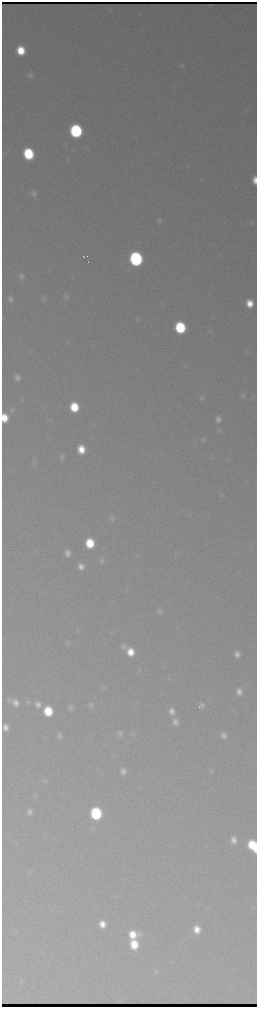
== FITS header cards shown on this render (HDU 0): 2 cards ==
NAXIS1  =                  510 / length of data axis 1
NAXIS2  =                 2010 / length of data axis 2

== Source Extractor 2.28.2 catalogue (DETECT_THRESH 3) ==
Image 510 x 2010 px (HDU 0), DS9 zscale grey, zoomed out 1/2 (1 PNG px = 2 x 2 image px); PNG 259 x 1009 px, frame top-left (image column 2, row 2010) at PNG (2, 2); no overlay
Background 3180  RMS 37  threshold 112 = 3 sigma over >= 5 px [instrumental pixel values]
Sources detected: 90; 4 cannot appear on this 1/2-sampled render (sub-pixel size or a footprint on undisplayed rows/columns) and are not listed; the other 86 listed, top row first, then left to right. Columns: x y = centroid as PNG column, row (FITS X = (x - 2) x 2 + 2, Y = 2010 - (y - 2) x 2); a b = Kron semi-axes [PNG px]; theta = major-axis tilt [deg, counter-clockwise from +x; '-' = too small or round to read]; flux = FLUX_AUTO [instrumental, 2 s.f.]
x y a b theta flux
210 5 2 1 - 2.8e+03
109 10 4 2 - 7.1e+03
21 50 8 7 - 3.0e+05
182 65 7 5 38 1.8e+04
30 75 7 6 - 3.1e+04
76 131 8 8 - 1.7e+06
28 154 9 7 -76 7.4e+05
67 160 3 3 - 8.4e+03
255 180 8 4 -88 9.7e+04
34 194 9 7 -71 4.1e+04
159 221 8 7 - 2.6e+04
251 222 7 6 - 1.9e+04
87 256 4 2 - 1.9e+04
84 257 3 1 - 3.2e+03
136 259 9 8 - 2.2e+06
89 262 2 1 - 6.1e+04
21 276 8 7 - 3.5e+04
66 297 7 6 - 2.6e+04
44 298 7 6 - 1.9e+04
10 299 7 6 - 3.5e+04
250 303 7 6 - 1.7e+05
138 320 7 5 77 1.7e+04
180 327 8 7 - 8.8e+05
211 331 4 2 - 7.1e+03
69 342 6 5 - 1.4e+04
247 352 6 6 - 1.6e+04
186 365 6 3 36 1.0e+04
17 378 7 6 - 4.5e+04
243 396 8 6 -73 2.0e+04
202 398 8 6 61 2.5e+04
74 407 8 7 - 3.6e+05
12 410 8 7 - 3.0e+04
5 418 8 5 -88 1.6e+05
218 419 8 7 - 5.4e+04
219 430 7 6 - 2.0e+04
203 439 6 6 - 2.3e+04
81 449 8 7 - 2.0e+05
62 456 7 6 - 2.7e+04
228 458 4 2 - 5.2e+03
34 461 7 5 79 2.3e+04
222 495 6 5 - 1.5e+04
112 518 8 6 88 2.6e+04
90 543 8 7 - 3.7e+05
67 553 7 6 - 5.9e+04
178 553 6 4 -27 1.2e+04
101 560 7 6 - 2.8e+04
81 566 6 6 - 6.8e+04
160 611 8 6 -80 3.1e+04
78 631 5 4 - 1.3e+04
68 642 8 5 -87 1.6e+04
124 647 8 6 -53 3.5e+04
130 652 8 7 - 1.8e+05
237 654 7 6 - 6.2e+04
139 670 8 5 -81 1.5e+04
103 687 5 2 - 8.3e+03
239 692 8 6 -76 6.5e+04
9 700 8 6 -66 2.7e+04
28 702 8 6 -70 2.4e+04
15 703 9 8 - 7.5e+04
38 705 9 7 -67 6.0e+04
91 705 8 6 -72 2.9e+04
202 705 7 7 - 3.2e+04
70 707 7 6 - 3.0e+04
48 711 8 7 - 3.7e+05
172 711 9 7 -74 7.3e+04
175 722 9 7 -84 6.2e+04
5 727 6 5 - 3.1e+04
120 733 8 7 - 3.4e+04
133 733 6 4 78 1.3e+04
224 735 7 6 - 5.0e+04
59 736 8 6 -75 3.1e+04
123 771 7 7 - 5.2e+04
211 771 7 6 - 2.0e+04
45 781 7 7 - 2.2e+04
35 795 7 5 -52 1.7e+04
29 812 7 6 - 4.7e+04
96 813 9 7 -82 1.0e+06
233 840 8 7 - 7.3e+04
253 845 10 7 -63 4.9e+05
29 872 4 2 - 7.2e+03
102 924 7 7 - 1.2e+05
197 929 8 7 - 1.3e+05
132 935 10 8 1 2.1e+05
134 944 9 7 -79 2.7e+05
155 972 6 4 6 1.4e+04
21 980 8 4 -88 1.6e+04
At the frame edge (FLAGS 8, measured only in part): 2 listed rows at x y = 255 180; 253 845
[4 sub-pixel or undisplayed-footprint detections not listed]